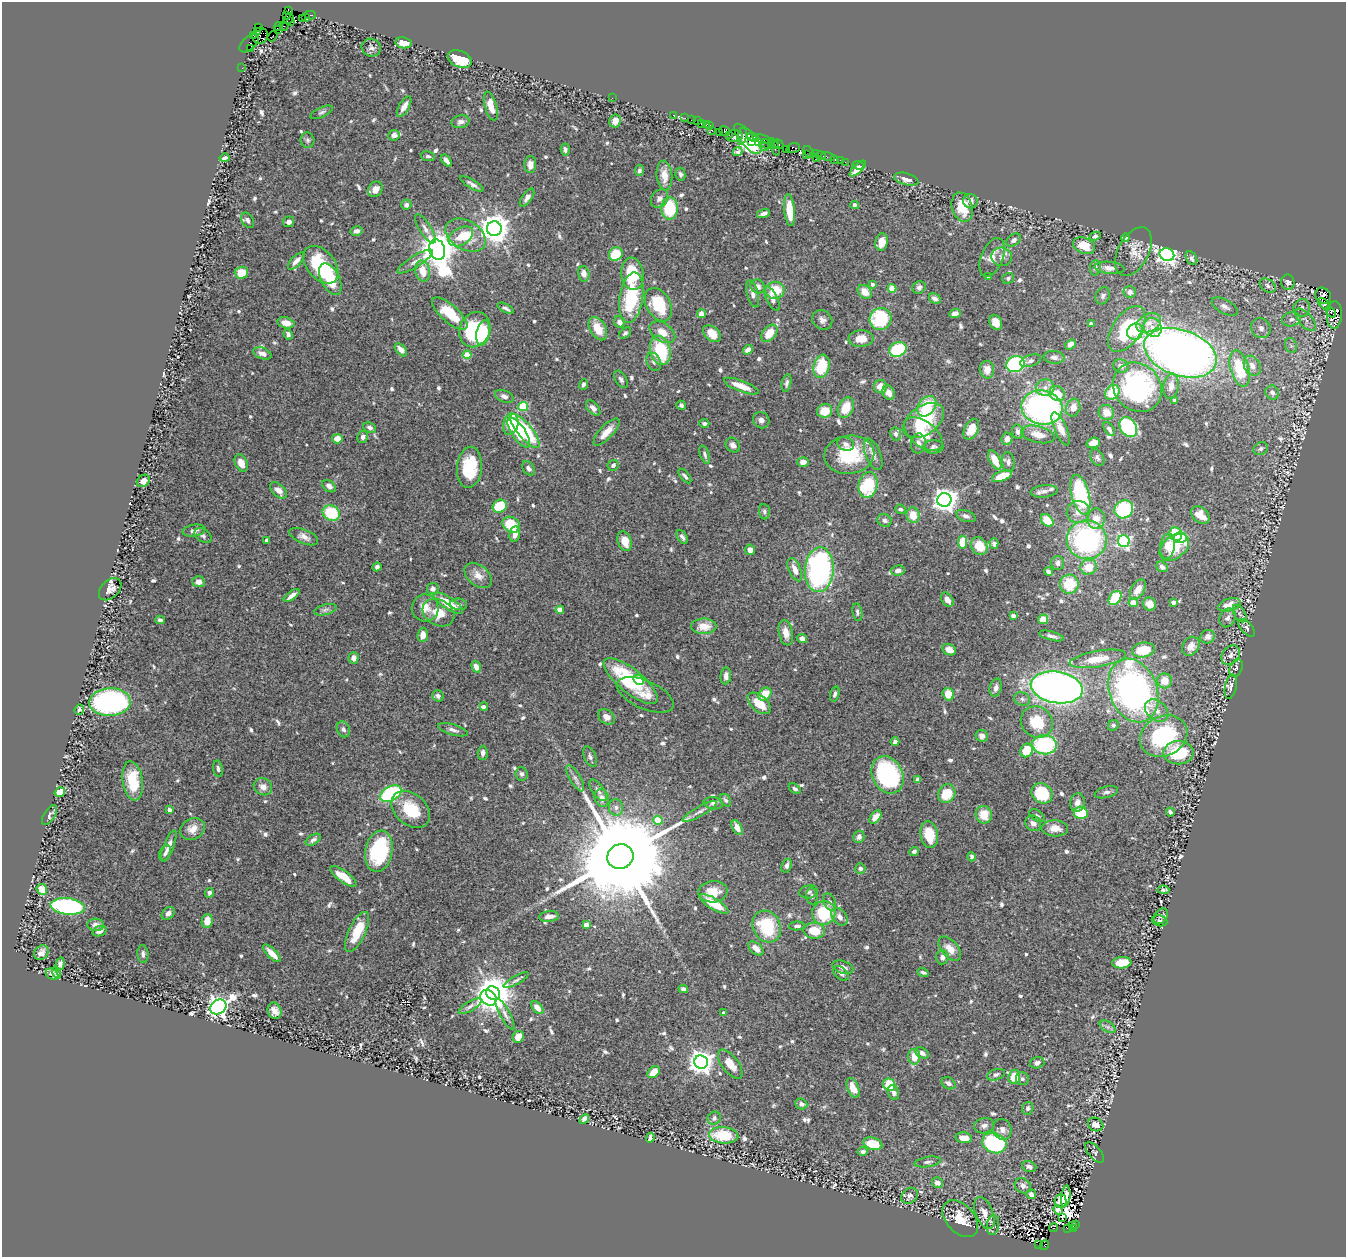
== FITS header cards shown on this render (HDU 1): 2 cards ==
NAXIS1  =                 1344
NAXIS2  =                 1255

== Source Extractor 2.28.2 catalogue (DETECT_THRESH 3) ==
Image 1344 x 1255 px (HDU 1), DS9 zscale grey, 1 PNG px = 1 image px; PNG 1348 x 1259 px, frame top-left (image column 1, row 1255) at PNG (2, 2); each listed source drawn as its Kron ellipse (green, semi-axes under 4 px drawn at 4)
Background 0.692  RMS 0.018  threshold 0.0541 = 3 sigma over >= 5 px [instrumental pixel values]
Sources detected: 789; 4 with non-positive FLUX_AUTO (blend fragments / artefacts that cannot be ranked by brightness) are neither listed nor drawn; of the other 785, the 500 brightest by FLUX_AUTO listed and drawn (285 fainter detections omitted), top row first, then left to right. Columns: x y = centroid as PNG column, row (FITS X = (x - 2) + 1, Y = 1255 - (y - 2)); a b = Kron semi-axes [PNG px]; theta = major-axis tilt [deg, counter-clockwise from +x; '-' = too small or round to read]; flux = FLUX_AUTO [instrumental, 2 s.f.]
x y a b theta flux
288 10 4 3 - 4.8
310 15 5 2 - 16
286 16 3 3 - 51
305 17 3 2 - 3.1
302 18 4 2 - 4.8
289 19 6 3 52 160
290 22 3 2 - 190
284 26 5 4 - 200
279 27 5 3 - 8.5
259 28 3 2 - 61
278 30 4 2 - 25
257 32 3 2 - 35
254 35 3 2 - 9.5
260 36 8 7 - 500
273 36 6 2 55 9.7
249 43 12 6 41 44
404 43 8 5 -9 16
251 48 4 2 - 14
371 48 10 8 -27 5.2
460 59 13 8 -23 45
242 68 2 2 - 6.4
612 98 2 2 - 17
404 106 11 5 59 9.9
491 106 15 6 -74 16
322 112 12 5 24 3
674 115 3 2 - 16
685 118 2 2 - 8.8
691 120 2 2 - 7.9
615 121 6 6 - 8.5
697 121 2 2 - 3.1
461 122 9 6 11 5.5
701 123 4 3 - 25
706 124 4 3 - 19
710 126 4 2 - 17
711 130 3 2 - 12
724 131 5 5 - 42
720 133 3 2 - 19
394 135 6 5 - 6.9
729 135 2 2 - 31
734 136 8 6 3 11
742 136 9 4 80 87
753 137 6 3 -23 110
748 139 19 7 -49 180
762 139 10 3 -15 43
308 140 7 7 - 3.2
752 141 3 3 - 56
758 142 3 3 - 21
774 143 6 3 -43 36
767 144 6 4 -25 47
778 144 5 3 - 29
764 146 5 3 - 41
775 148 8 3 -69 24
793 148 7 4 20 44
565 149 6 4 -84 3.6
786 149 2 2 - 8.1
738 152 5 4 - 3.5
809 152 7 3 -51 31
806 154 4 2 - 13
816 154 2 2 - 3.1
428 156 7 5 -10 3.1
821 156 4 3 - 15
828 157 7 3 -12 9
225 158 5 3 - 4
816 158 2 2 - 130
835 159 4 3 - 34
841 160 3 2 - 5.3
446 161 7 4 -54 4.9
845 162 2 2 - 7.8
530 165 8 6 87 9.7
858 165 5 3 - 10
858 168 10 4 43 12
639 170 5 4 - 3.6
680 174 7 5 -81 3.2
664 175 15 8 -85 14
906 179 12 6 -15 8.3
472 184 13 4 -30 4.8
375 189 8 6 54 12
527 198 10 5 55 5.3
660 198 10 8 52 6
970 201 7 7 - 7.9
406 205 5 5 - 5.1
855 205 4 4 - 3.9
962 207 15 10 -73 31
670 208 11 8 88 55
789 210 16 5 -84 27
764 214 7 3 18 4.4
248 220 8 5 -59 4
289 222 6 5 - 4.9
425 229 17 6 -58 6.5
494 229 7 7 - 2000
357 231 6 4 11 5.2
466 235 22 14 -30 38
461 236 13 8 31 18
1095 236 5 4 - 3.9
1126 238 4 4 - 28
1014 240 8 5 38 4.2
882 242 9 6 76 14
1084 246 11 7 -22 23
437 250 10 8 -72 3300
1133 252 26 15 61 18
616 254 7 6 - 36
1167 255 7 6 - 700
1002 257 10 9 - 7
992 258 20 11 68 16
1191 258 7 5 -61 4
296 261 11 5 46 7
415 261 20 5 32 8
321 265 21 14 -50 72
1095 268 8 5 84 3.6
1110 268 15 6 -5 6.9
423 271 11 7 -78 19
241 273 6 6 - 20
584 274 8 5 -76 7.6
632 274 16 11 -83 55
989 277 3 3 - 3.8
1008 278 6 5 - 3
330 279 17 9 -62 52
1288 282 7 6 - 3.7
872 284 3 3 - 4.4
758 286 7 6 - 6.2
1268 286 9 6 -35 4.4
919 287 7 6 - 3.7
892 288 4 4 - 31
775 290 9 8 - 31
865 292 8 6 -44 16
1130 292 6 6 - 5.1
753 294 14 5 -75 7.2
1103 296 9 6 63 3.5
1323 296 9 7 -54 550
631 298 25 11 81 78
772 299 13 5 -63 6.8
935 299 6 4 -30 5.2
1324 304 8 4 -46 67
658 305 18 12 -61 63
1225 307 14 7 -29 6.4
506 308 9 4 -27 3.4
1302 308 9 8 - 5.2
1331 312 6 4 -57 210
450 314 22 8 -41 40
701 314 4 4 - 7.9
955 314 6 4 22 5.7
1334 315 14 7 86 1000
881 319 11 11 - 84
1291 319 9 7 14 5.7
822 320 10 9 - 6
1306 320 14 6 -47 6.4
620 322 6 5 - 6.9
996 322 8 6 -62 14
286 323 9 5 -13 11
1149 323 13 8 26 12
1091 324 4 3 - 8.4
1153 327 10 8 -56 10
1261 328 10 9 - 7.3
598 329 12 8 -60 23
1127 329 26 14 56 76
475 330 18 15 67 89
662 332 14 9 -32 15
1135 332 8 7 - 19
483 333 13 6 79 52
625 333 7 4 41 2.9
769 333 10 6 49 24
288 334 5 4 - 4.1
712 334 10 7 -42 21
861 339 12 8 4 18
1070 344 6 4 37 8.3
1291 345 8 6 -68 3.2
898 349 9 7 23 73
401 350 8 4 -47 8.1
660 350 15 10 -75 65
748 350 5 4 - 8.4
262 353 9 5 -19 6.1
1180 353 37 23 -18 1100
467 355 4 4 - 28
1054 357 10 6 -6 5.3
1030 361 11 6 18 4.6
654 362 9 7 -66 4.4
1015 364 9 8 - 130
821 366 12 7 75 51
1121 366 8 6 -21 4.4
1252 366 10 8 -59 9.9
1240 369 18 9 -74 58
987 370 9 7 -87 11
621 379 9 5 -59 3.5
787 383 9 4 79 3.4
583 384 5 4 - 3
741 386 18 5 -20 16
880 386 6 6 - 12
1171 386 13 7 82 8.7
1045 387 9 8 - 8.6
1137 387 26 23 -48 210
1112 392 8 6 46 33
889 393 7 6 - 10
1272 393 7 6 - 5.4
1057 394 8 7 - 25
504 396 10 6 -23 5.4
1175 400 4 3 - 9
681 405 5 4 - 3.1
927 406 11 8 50 43
523 407 5 4 - 68
1073 407 9 7 74 11
593 408 9 5 -47 6.1
846 408 10 7 65 25
1042 408 21 17 -12 330
825 411 7 7 - 24
1106 412 8 7 - 13
761 420 8 7 - 5.5
924 420 23 14 35 65
704 423 5 4 - 4
511 424 11 7 76 47
1128 427 11 8 -58 120
370 428 7 5 -21 4
971 429 11 7 64 17
1061 429 18 6 -67 16
1109 429 8 4 -55 3.4
525 431 21 7 -50 82
519 432 17 7 -56 31
606 432 17 6 47 14
1018 432 7 6 - 4.2
896 434 7 5 -79 3.6
923 434 22 12 -37 25
1038 434 17 8 -13 14
363 437 6 5 - 4.2
337 439 5 4 - 12
1007 439 6 5 - 6.8
918 443 10 7 83 7.1
1093 443 7 5 16 14
846 444 9 6 -21 4.4
733 445 8 6 -48 6
934 447 10 6 1 3.9
1261 449 7 6 - 3.3
873 454 17 7 -67 8.6
705 455 9 4 -71 3.3
849 455 25 19 7 64
1097 457 9 6 -61 3.3
995 460 10 5 -61 16
803 462 6 4 1 8.1
1008 462 10 6 -82 4.4
241 463 9 6 -67 12
613 465 6 5 - 3.3
469 467 20 12 84 54
529 468 8 5 -55 4.3
685 476 8 4 -51 3.3
1002 476 10 5 22 24
143 481 7 5 39 7.6
868 485 13 9 77 59
329 486 7 5 -36 5
279 490 10 6 -43 9
1044 491 13 6 6 5.5
1080 495 20 9 -76 130
944 500 7 6 - 1100
500 506 7 6 - 42
901 509 5 4 - 3.5
1124 509 9 8 - 83
764 512 8 5 -84 3.4
1078 512 11 11 - 12
331 513 9 7 -32 56
913 515 8 6 -79 19
1200 515 10 7 -40 20
966 516 10 5 -19 4.2
1096 519 10 9 - 14
885 520 7 6 - 4.3
1047 521 7 5 -47 21
511 525 9 7 -33 42
194 531 11 6 9 5.5
515 534 8 5 80 8.6
1176 534 7 6 - 37
203 536 9 6 -33 3.8
304 537 15 7 -22 8.6
682 537 8 4 -58 3.7
1180 538 7 5 -3 30
267 540 4 4 - 4.7
1087 540 20 19 - 220
625 541 10 7 -71 18
1124 541 6 6 - 180
963 542 6 4 79 25
994 543 5 4 - 5.2
979 546 9 7 -60 23
1167 546 13 7 82 12
1174 547 16 11 38 50
750 550 5 5 - 6.5
1057 563 7 6 - 4.6
377 567 4 4 - 4.1
1089 567 8 7 - 21
1162 567 6 5 - 4.2
795 570 12 6 -68 11
819 570 22 14 86 270
898 570 7 5 9 5.6
1048 571 4 3 - 4.1
478 575 15 10 -41 13
199 582 6 5 - 7.8
1069 584 9 9 - 38
110 589 13 9 44 7.6
433 589 6 5 - 7
1138 590 11 6 59 11
292 596 9 3 37 6.7
1115 598 8 5 52 57
947 600 8 5 -55 8
1173 602 4 3 - 7.7
448 603 17 6 -33 31
1133 603 5 4 - 12
458 604 8 6 -6 3.8
1150 604 7 6 - 11
1229 605 11 6 18 11
425 608 13 13 - 15
325 610 11 5 15 3.8
560 610 4 4 - 18
857 612 9 5 -81 3.2
438 613 17 12 -29 21
1240 613 9 5 -59 3.6
1013 616 4 3 - 7.7
1228 618 10 7 63 5.1
1043 619 5 4 - 14
160 620 5 4 - 3.9
704 626 13 7 -2 18
1247 628 11 5 -47 4.2
786 633 13 7 -79 12
423 635 7 5 84 11
1051 636 12 4 -15 4.3
1208 637 7 6 - 6
802 639 5 4 - 7.4
1191 646 10 8 56 9.2
949 650 7 5 -27 11
1143 650 11 7 12 35
1231 655 11 8 48 6.4
354 658 6 5 - 6.5
1098 659 28 8 10 25
476 667 6 4 -72 8.7
1236 668 9 6 65 4.2
726 676 8 5 85 5.8
638 680 6 4 -46 15
631 681 33 12 -39 97
1165 681 7 7 - 16
1231 686 12 5 79 4.9
1057 687 26 15 -9 790
996 688 9 6 75 6.5
1133 691 33 24 -68 420
765 694 7 5 45 21
835 694 7 4 71 3
948 694 6 5 - 17
645 695 30 14 -24 18
438 696 6 5 - 4.4
1022 699 8 6 -18 4
110 702 20 14 2 240
759 703 13 7 -41 25
484 706 4 3 - 3.3
79 709 5 4 - 3.8
1157 710 13 9 -40 12
607 717 9 7 -35 8.9
1037 722 17 15 -39 41
1113 725 5 5 - 2.9
343 729 8 6 -65 4.9
453 730 15 5 -16 5.6
982 736 6 6 - 6.9
1164 736 24 20 26 130
895 742 4 4 - 4.3
1045 745 12 9 -6 110
1026 750 7 6 - 31
483 753 7 5 86 4.7
1178 753 15 11 1 61
590 757 11 6 -65 4
218 769 8 4 -81 3.3
522 774 7 6 - 3.7
888 775 19 15 -63 150
575 778 15 5 -59 5.4
918 779 4 3 - 6.7
133 781 20 10 -82 48
263 787 9 8 - 8.6
795 789 6 4 -33 3
598 790 12 5 -55 4.1
60 792 5 4 - 23
1106 792 12 5 14 4.2
1042 793 11 9 -40 60
391 794 11 7 28 150
947 794 9 8 - 32
602 798 9 7 -71 7.4
726 800 7 5 -55 2.9
713 803 10 6 -7 4.6
1078 803 9 7 81 8
616 807 8 7 - 5.1
411 809 22 15 -42 41
169 810 4 3 - 5.8
700 811 20 5 29 6.7
1170 812 4 3 - 3.6
1081 813 7 6 - 35
50 815 11 5 57 3.4
984 815 9 8 - 22
1037 816 8 5 -36 3
875 817 7 5 51 11
658 820 5 4 - 38
1033 823 8 7 - 6.5
737 828 8 5 -60 11
1055 828 13 8 -2 14
192 829 13 10 29 12
929 835 13 8 -81 32
859 837 6 5 - 4.5
313 840 8 4 32 4.1
169 846 17 5 68 8.2
379 851 21 13 79 120
914 851 5 4 - 3.6
165 853 8 5 64 3.9
620 856 13 12 - 46000
972 857 5 4 - 3
786 866 7 5 69 4.3
860 868 5 5 - 4
343 876 15 5 -36 26
42 889 6 5 - 19
1163 890 6 3 -1 3
713 892 14 10 6 20
809 892 9 6 11 3.6
209 893 5 4 - 4.8
812 896 8 5 -83 3.3
830 902 9 5 -67 4.4
714 904 16 5 -31 31
68 906 17 8 -6 200
168 913 7 5 43 5.1
824 913 12 11 - 63
1161 916 9 6 50 4.1
549 917 10 5 6 8.1
839 917 10 7 -52 7.4
207 921 7 5 80 14
1160 921 8 5 -11 3.8
96 925 8 6 -3 6.1
586 925 4 4 - 14
797 926 8 4 3 4.1
767 927 16 13 -62 68
99 931 7 5 20 4.2
814 931 11 8 -3 28
357 932 22 8 65 35
756 948 9 5 -41 11
950 949 14 8 -50 15
41 953 8 6 51 6.7
272 953 11 4 -45 13
143 954 9 5 -84 3.6
942 957 7 6 - 5.6
1122 963 9 5 6 31
60 964 7 4 74 6.3
843 967 11 6 -19 5.7
923 972 5 3 - 3.3
56 973 6 4 -74 3.3
841 973 9 5 -42 3.5
52 974 7 5 -33 4.6
516 980 14 4 28 3.6
683 989 5 4 - 3.4
493 993 7 6 - 3100
488 998 9 7 -40 500
470 1006 13 4 31 4.5
218 1007 9 7 33 910
537 1008 7 4 -46 12
274 1011 8 6 -68 8.6
724 1013 4 3 - 3.2
505 1014 17 5 -62 6.1
1108 1027 8 5 -31 3.5
518 1037 6 5 - 14
922 1053 7 5 -26 4.8
914 1057 8 6 -87 17
701 1062 7 7 - 1100
1037 1063 7 5 15 4
730 1064 17 8 -53 18
654 1072 7 5 41 16
996 1075 9 5 18 3.2
1014 1077 7 6 - 27
1022 1079 6 6 - 3.4
948 1083 7 5 -32 5.1
889 1085 6 5 - 36
853 1088 10 5 -66 11
893 1093 7 5 -68 4.6
801 1104 6 5 - 4.2
1028 1108 6 5 - 3.3
714 1118 7 6 - 3.7
584 1119 6 4 47 5.2
1096 1124 8 6 -27 8.7
984 1126 10 7 11 4.9
1002 1129 10 9 - 7
724 1135 14 8 -4 52
650 1138 5 3 - 4
964 1138 8 5 -6 12
994 1143 12 10 -22 140
873 1144 9 6 -15 35
863 1152 5 4 - 4.6
1095 1152 12 6 -49 3
928 1162 13 5 10 4.2
1029 1166 7 5 -20 4.6
937 1183 5 5 - 8.6
1023 1186 9 7 -38 6.1
1031 1194 5 4 - 6.8
910 1196 9 7 38 5.5
1066 1196 11 4 83 5.6
1060 1201 7 6 - 14
1058 1210 5 4 - 4
984 1213 17 8 -68 12
1062 1217 3 2 - 2.9
960 1219 21 14 -47 29
993 1225 10 6 82 4.3
1076 1225 4 3 - 26
1072 1226 3 3 - 14
1054 1227 4 4 - 460
1068 1228 4 2 - 51
1073 1229 4 2 - 210
1039 1244 2 2 - 7
1044 1245 5 4 - 180
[285 fainter detections neither listed nor drawn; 4 non-positive-flux detections neither listed nor drawn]